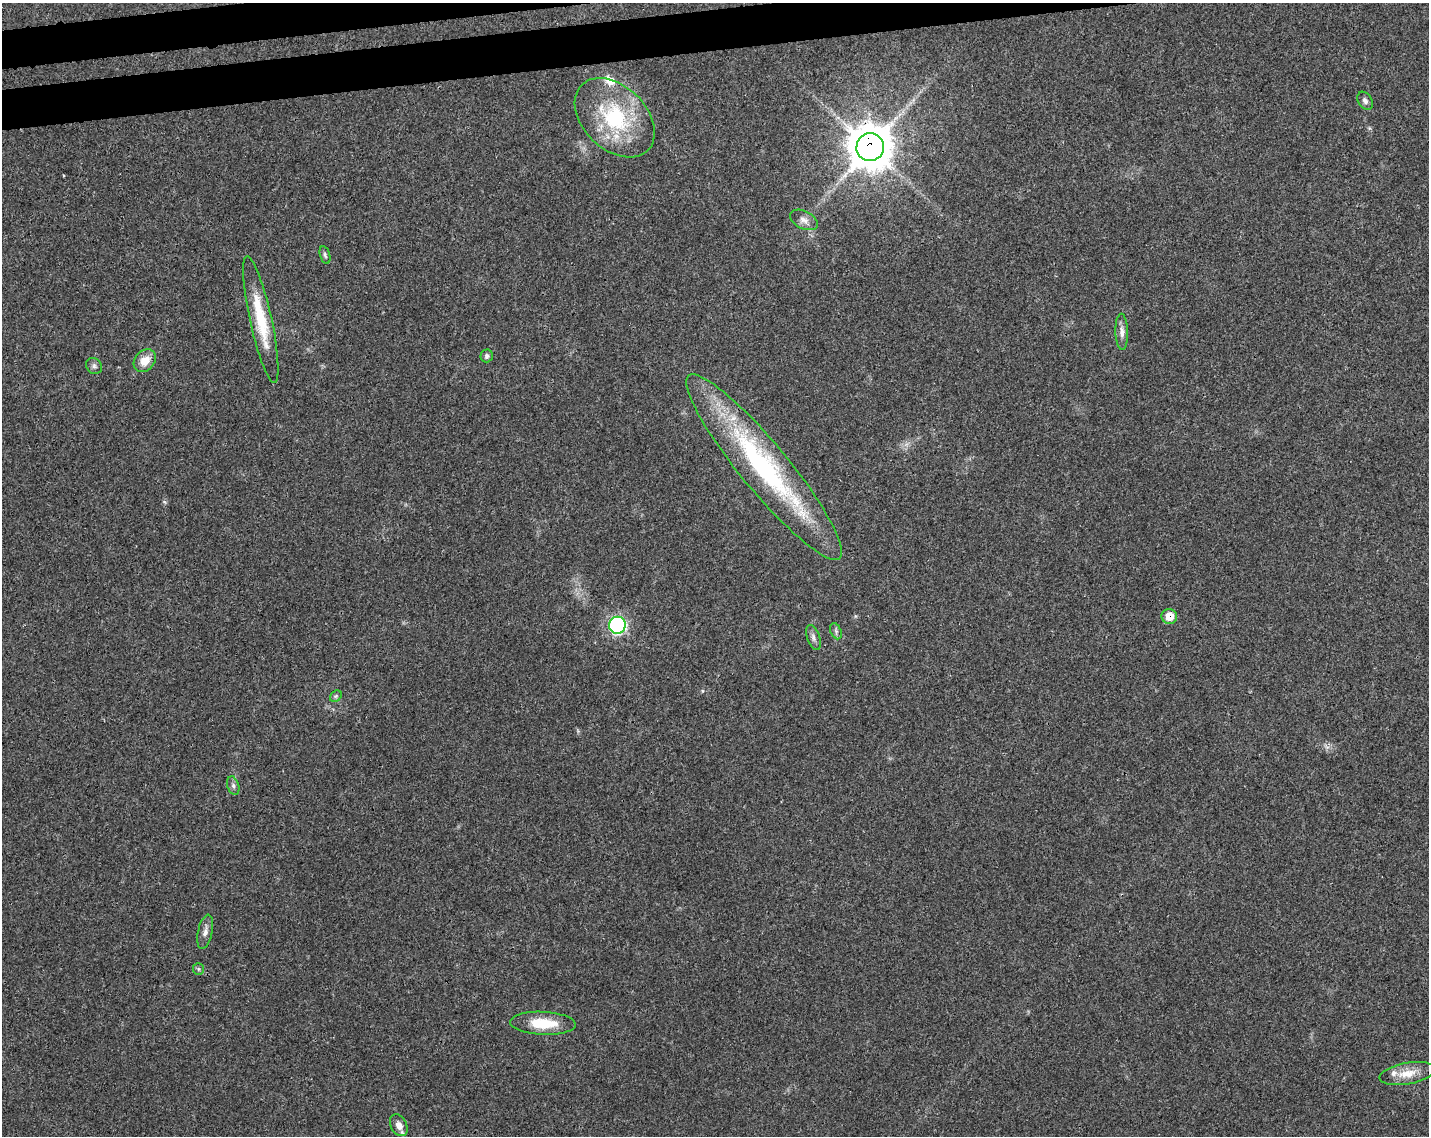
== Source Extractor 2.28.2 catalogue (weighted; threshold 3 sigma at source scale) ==
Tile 8 of 3 x 4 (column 2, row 3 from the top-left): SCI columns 1483-2909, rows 1190-2323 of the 4348 x 4649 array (HDU 1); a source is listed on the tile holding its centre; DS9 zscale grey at full resolution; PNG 1431 x 1138 px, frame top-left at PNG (2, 3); each listed source drawn as its Kron ellipse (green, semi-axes under 4 px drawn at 4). Shown black and unused: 3% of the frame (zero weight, under 3 of 4 exposures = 5% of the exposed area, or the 3 px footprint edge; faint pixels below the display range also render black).
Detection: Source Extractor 2.28.2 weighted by HDU 2 'WHT'; one run over the whole footprint, this tile lists its part. Background 0.025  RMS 0.0029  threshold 0.013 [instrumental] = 3 sigma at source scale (4.5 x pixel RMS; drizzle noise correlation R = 1.50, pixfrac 1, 0.0396/0.0396 arcsec/px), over >= 5 px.
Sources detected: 24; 2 inside a brighter listed object's ellipse — not listed separately; the other 22 listed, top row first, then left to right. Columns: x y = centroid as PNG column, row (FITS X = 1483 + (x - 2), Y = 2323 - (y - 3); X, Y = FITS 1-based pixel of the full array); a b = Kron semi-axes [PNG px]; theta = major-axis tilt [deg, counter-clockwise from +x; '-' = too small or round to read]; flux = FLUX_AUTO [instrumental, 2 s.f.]
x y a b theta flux
1365 101 10 7 -57 1
615 118 46 31 -44 28
870 147 14 13 - 890
804 220 15 8 -27 1.9
325 255 9 5 -74 0.66
261 319 65 11 -78 14
1122 332 18 6 -88 1.7
487 356 6 6 - 0.81
145 361 12 9 48 4
94 366 9 7 -47 0.9
764 467 118 24 -51 63
1169 616 7 7 - 4.5
617 625 8 8 - 52
836 631 8 5 -66 0.69
813 637 13 6 -72 1.2
336 696 6 5 - 0.58
233 786 9 5 -73 0.91
205 932 17 7 77 1.7
198 969 6 5 - 0.53
543 1023 33 11 -3 9.1
1407 1073 28 10 10 4.7
399 1125 11 8 -62 2.2
Overlapping masked pixels (flux is a lower limit): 2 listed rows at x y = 870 147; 1169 616